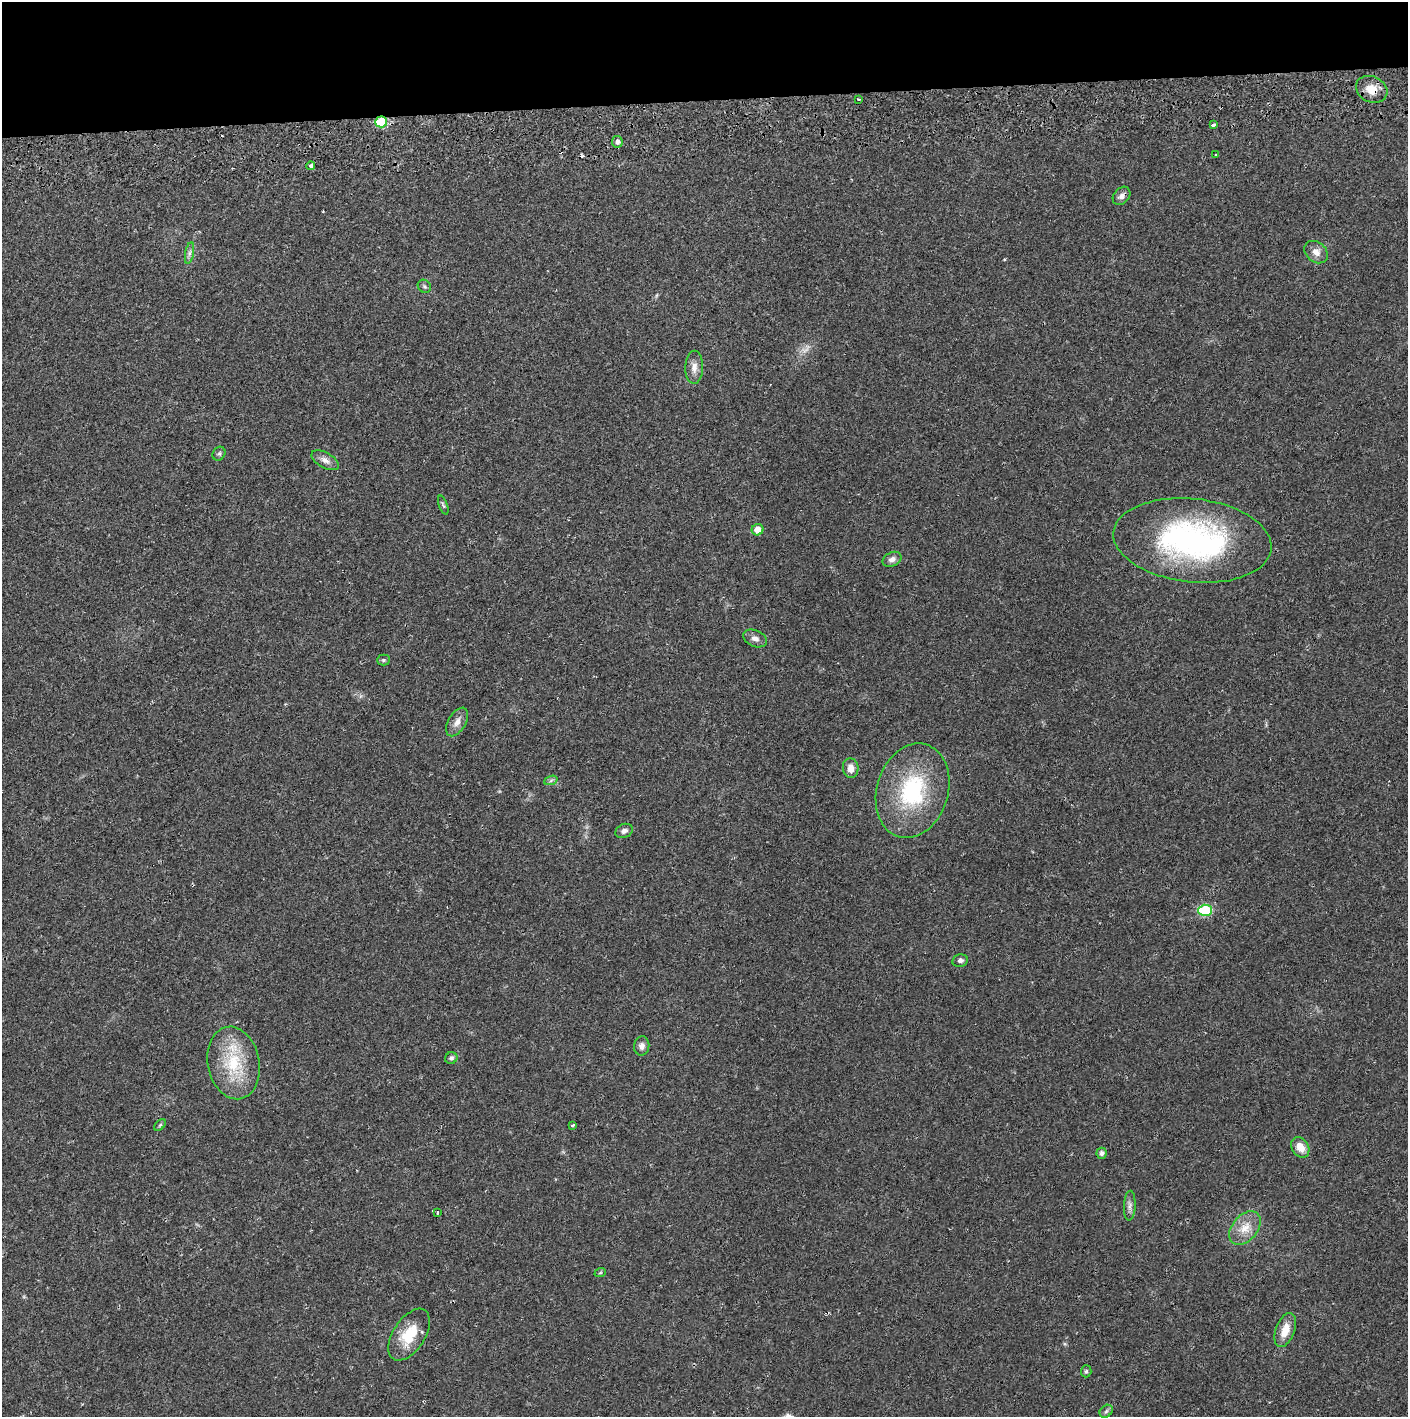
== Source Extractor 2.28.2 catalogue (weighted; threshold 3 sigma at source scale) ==
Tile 2 of 3 x 3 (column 2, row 1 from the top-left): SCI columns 1410-2815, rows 2887-4301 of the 4229 x 4360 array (HDU 1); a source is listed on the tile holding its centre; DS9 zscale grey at full resolution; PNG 1410 x 1419 px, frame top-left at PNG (2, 2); each listed source drawn as its Kron ellipse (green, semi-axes under 4 px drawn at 4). Shown black and unused: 7% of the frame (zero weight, under 2 of 3 exposures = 3% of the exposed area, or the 3 px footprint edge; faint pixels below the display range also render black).
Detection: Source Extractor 2.28.2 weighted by HDU 2 'WHT'; one run over the whole footprint, this tile lists its part. Background 0.0213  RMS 0.0035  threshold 0.0156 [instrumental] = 3 sigma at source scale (4.5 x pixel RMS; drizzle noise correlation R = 1.50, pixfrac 1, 0.05/0.05 arcsec/px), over >= 5 px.
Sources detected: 46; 1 too faint to see at this stretch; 3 cosmic-ray / hot-pixel residue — neither listed nor drawn; the other 42 listed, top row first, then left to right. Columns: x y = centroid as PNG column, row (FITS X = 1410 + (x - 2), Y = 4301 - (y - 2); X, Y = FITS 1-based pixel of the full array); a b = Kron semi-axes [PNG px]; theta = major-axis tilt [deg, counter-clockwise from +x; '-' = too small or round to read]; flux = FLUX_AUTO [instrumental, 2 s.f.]
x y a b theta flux
1372 89 16 12 -27 4.7
858 99 3 2 - 0.39
381 122 6 5 - 15
1213 125 3 3 - 1.8
617 142 6 5 - 1.3
1216 155 3 2 - 0.33
311 166 4 3 - 4.3
1121 196 10 7 48 1.6
1316 252 13 10 -40 2.6
189 253 11 4 79 1.1
424 286 7 6 - 0.72
694 367 17 9 89 2.7
219 454 7 6 - 0.73
325 460 15 7 -29 2.1
443 505 10 3 -70 0.57
758 530 6 5 - 3.7
1192 540 79 42 -6 83
892 559 10 7 26 1.6
755 638 12 8 -25 1.8
383 660 6 5 - 0.56
457 722 16 8 59 2.4
851 768 10 7 -84 2.7
551 780 7 4 20 0.63
913 791 48 35 73 33
624 831 9 7 22 1.3
1205 910 7 6 - 18
960 961 8 6 12 1
642 1046 10 7 83 1.7
451 1058 6 5 - 0.95
234 1063 36 26 -79 18
160 1125 7 4 45 0.57
573 1125 3 2 - 0.5
1300 1147 11 8 -56 3.9
1102 1153 5 5 - 1.3
1130 1206 15 6 88 1.5
437 1212 3 3 - 1.4
1245 1228 19 12 49 5.4
600 1273 6 3 19 0.38
1285 1330 18 9 69 4.8
409 1335 29 16 57 10
1086 1371 6 5 - 0.61
1106 1411 7 5 45 0.71
Overlapping masked pixels (flux is a lower limit): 2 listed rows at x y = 1372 89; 381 122